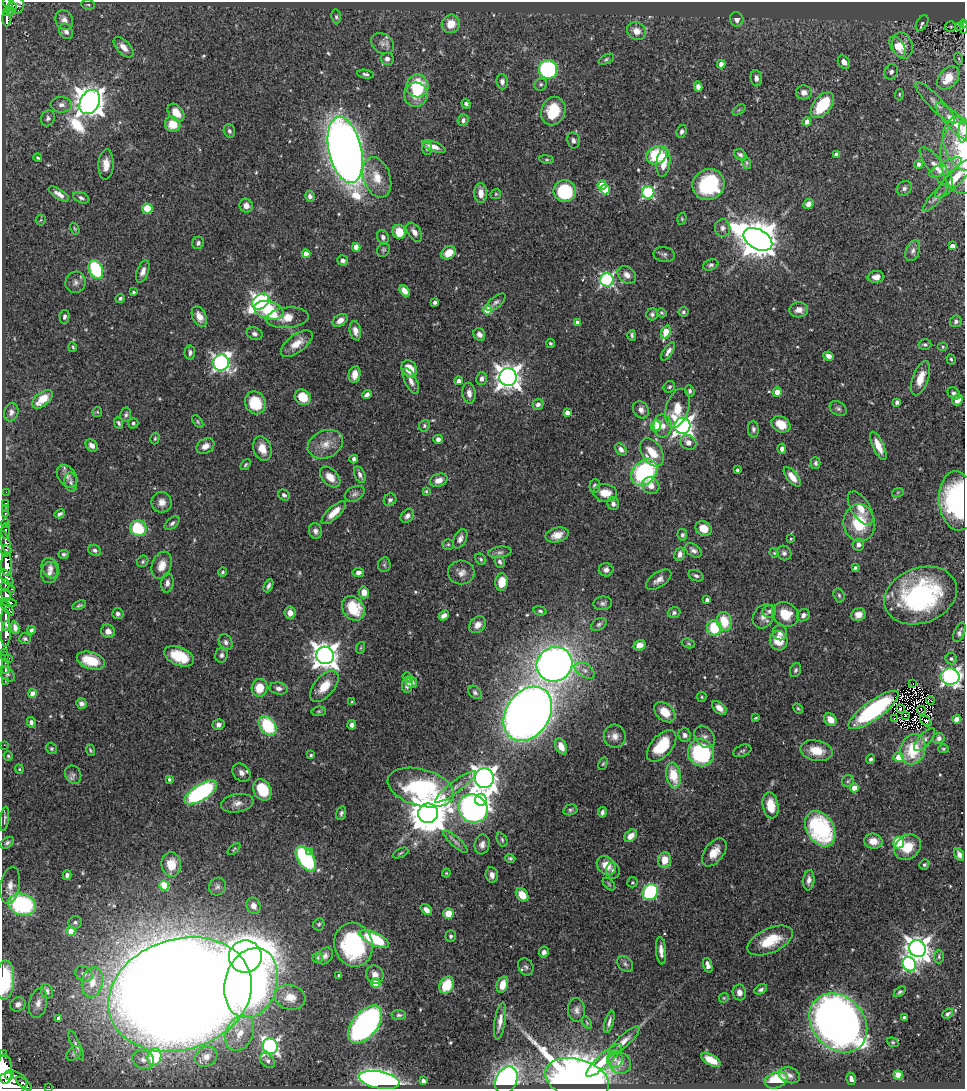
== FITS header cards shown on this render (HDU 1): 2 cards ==
NAXIS1  =                  963
NAXIS2  =                 1087

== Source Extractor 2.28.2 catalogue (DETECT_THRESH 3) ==
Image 963 x 1087 px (HDU 1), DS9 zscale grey, 1 PNG px = 1 image px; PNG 967 x 1091 px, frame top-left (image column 1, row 1087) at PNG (2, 2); each listed source drawn as its Kron ellipse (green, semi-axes under 4 px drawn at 4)
Background 0.428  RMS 0.02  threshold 0.0606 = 3 sigma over >= 5 px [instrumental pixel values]
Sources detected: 547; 1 with non-positive FLUX_AUTO (blend fragments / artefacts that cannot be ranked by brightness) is neither listed nor drawn; of the other 546, the 500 brightest by FLUX_AUTO listed and drawn (46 fainter detections omitted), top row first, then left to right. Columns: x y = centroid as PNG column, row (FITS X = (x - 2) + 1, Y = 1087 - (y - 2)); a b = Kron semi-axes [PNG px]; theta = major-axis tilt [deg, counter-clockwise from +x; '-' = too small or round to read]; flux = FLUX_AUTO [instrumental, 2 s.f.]
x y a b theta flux
8 3 6 4 -50 200
88 5 7 4 -6 2.3
16 6 8 7 - 190
12 7 5 4 - 160
11 11 4 3 - 29
7 13 4 3 - 84
336 17 7 4 -83 2.8
7 19 8 3 -87 93
737 19 7 6 - 7.1
64 20 10 8 -62 10
922 23 8 5 60 3.6
451 24 9 9 - 21
963 24 4 3 - 36
951 27 5 5 - 1.8
959 27 3 3 - 4.1
964 28 6 2 85 18
66 31 8 6 -56 7.4
636 31 10 8 -35 13
382 43 12 9 -35 9.3
897 46 11 6 -59 21
902 46 13 10 -73 21
124 47 12 6 -48 12
387 59 6 6 - 6.2
606 59 8 4 25 2.6
959 59 6 4 -72 1.8
844 62 7 5 -54 8.8
721 64 4 4 - 8
548 69 9 9 - 170
891 72 8 6 62 5.8
366 74 8 4 -10 3.4
756 78 8 5 -84 6.5
948 78 13 9 49 28
502 82 7 5 -85 5.1
541 84 6 6 - 3.1
417 86 11 11 - 69
698 87 5 4 - 6.8
804 92 8 7 - 7.8
899 94 6 4 88 1.9
416 95 12 11 - 22
90 102 13 9 61 2400
935 103 27 7 -46 13
466 104 5 4 - 2.9
61 105 11 8 -1 7.4
822 105 15 8 51 61
739 110 7 4 37 2
553 111 14 12 69 48
176 113 10 7 -49 17
48 118 8 6 70 4.3
463 120 6 5 - 4.3
807 122 4 4 - 7.8
955 123 26 7 -46 27
173 124 8 7 - 27
229 131 7 5 -73 3.7
682 131 6 5 - 4.6
963 131 12 4 84 5.1
573 140 8 6 -80 4.2
962 144 28 18 -72 35
434 146 12 5 -20 9.6
427 148 6 5 - 3.8
345 150 34 16 -77 2000
657 155 10 8 32 89
740 155 7 5 -37 3.9
836 155 4 4 - 6.4
38 158 4 3 - 1.8
962 158 36 22 -87 48
547 159 7 4 -8 1.9
663 162 15 6 83 28
747 163 6 4 -74 2.3
918 164 4 4 - 5
106 165 15 7 86 16
936 167 25 8 -52 17
945 167 18 6 28 10
377 177 21 13 -71 26
955 178 27 7 46 22
602 185 4 4 - 25
709 185 16 15 - 110
904 188 8 6 43 4.3
605 189 5 4 - 41
565 191 11 11 - 89
648 192 6 6 - 190
481 193 10 6 -89 13
59 194 11 5 -33 8.6
496 194 5 5 - 1.8
310 196 5 4 - 4.6
81 198 8 5 -23 3.6
935 198 18 5 49 6.2
808 204 5 4 - 7.8
246 206 7 6 - 9.9
147 209 5 5 - 38
682 219 6 4 72 1.7
41 220 5 5 - 1.7
723 228 9 7 89 5.8
75 229 6 3 -59 1.7
399 232 7 6 - 26
414 232 10 6 -56 8.1
383 237 7 6 - 4.2
758 239 15 10 -29 4100
198 243 6 5 - 3.5
952 246 4 4 - 8.9
356 247 4 4 - 14
383 250 7 6 - 2.7
913 251 11 7 69 5.9
449 253 8 6 34 22
306 254 4 4 - 17
664 254 11 7 -10 4.4
343 260 5 5 - 4.8
711 265 8 5 21 3.2
96 270 9 6 -65 100
143 271 11 5 69 7.8
627 275 10 7 -42 8.4
876 277 8 6 5 9.2
607 280 6 6 - 280
76 282 11 10 - 7.1
404 291 6 4 -52 11
133 292 3 3 - 2.5
120 298 5 4 - 3.1
261 302 9 7 36 420
435 302 4 3 - 4.1
496 302 12 5 39 4.5
269 310 15 9 -13 110
488 310 4 4 - 51
799 310 9 7 4 10
683 312 5 5 - 2.6
662 313 5 4 - 1.9
652 314 6 5 - 3.5
64 317 7 5 80 3.4
199 317 11 7 -62 14
287 318 21 10 5 21
340 320 8 5 36 9
956 321 6 6 - 3.7
578 323 4 4 - 8.4
355 331 10 5 -79 8.2
666 332 7 4 73 53
255 334 8 6 -21 5
479 334 6 5 - 6.2
632 335 5 3 - 2.7
297 343 19 9 37 20
550 343 5 4 - 2.1
925 344 6 5 - 2.9
73 347 5 3 - 1.8
943 347 5 4 - 1.9
668 351 10 4 55 6
190 353 7 5 87 4.4
829 356 5 4 - 6.9
951 359 5 4 - 1.9
221 362 8 8 - 490
409 369 9 7 -56 24
355 374 8 5 80 13
508 377 9 8 - 1400
920 378 18 8 70 20
481 379 6 5 - 6.1
411 381 14 6 -64 8.4
459 381 4 4 - 6.4
669 387 6 5 - 2.8
690 391 6 4 -70 3.4
777 392 4 4 - 14
469 393 10 6 -81 7.7
954 393 7 5 -43 4.4
367 394 5 4 - 5.3
303 397 8 7 - 28
42 399 12 6 40 27
957 400 6 5 - 13
897 402 4 4 - 4.6
255 403 11 10 - 52
538 404 6 5 - 5.9
677 408 20 11 73 27
838 409 9 6 -31 4.1
641 410 9 7 -57 7.6
11 412 9 7 74 5.6
97 412 5 5 - 1.8
567 413 4 4 - 9.1
126 415 7 5 79 3.2
198 422 7 4 -53 2.2
119 423 6 4 -64 2.8
133 423 5 5 - 2.8
781 424 10 7 -31 25
656 425 5 5 - 71
424 426 6 5 - 2.2
663 426 11 9 -87 12
682 426 8 8 - 810
753 429 8 5 -87 3.9
155 438 6 4 74 2.1
438 439 4 4 - 5.9
688 442 8 7 - 8.9
325 444 18 13 23 20
92 445 7 5 -45 7.2
205 446 9 7 30 10
878 446 15 5 -65 17
262 449 13 9 -71 17
621 449 7 5 -50 5.5
782 449 5 4 - 5
652 452 15 10 -57 36
354 459 4 4 - 4.5
815 463 6 5 - 3.2
245 465 6 3 53 2
737 470 3 3 - 2.7
644 473 15 11 45 170
360 475 9 5 -67 4.9
67 476 12 8 -52 8.5
330 477 12 8 -46 14
792 477 11 5 -51 17
439 480 9 6 22 9.4
71 482 9 6 -81 4.2
595 486 7 5 85 4.4
651 486 9 8 - 12
426 491 3 3 - 1.8
6 492 2 2 - 4.4
898 492 6 4 18 1.6
605 493 12 8 -7 19
355 494 10 7 28 5.1
284 495 6 5 - 3.2
390 500 7 6 - 3.7
957 501 30 18 -85 200
162 502 10 10 - 11
5 503 3 3 - 16
613 504 6 6 - 4.8
861 508 19 9 -58 17
5 509 3 2 - 3.8
5 513 3 3 - 16
334 513 15 6 43 18
60 514 5 3 - 2.8
407 516 8 5 47 5.1
6 523 5 3 - 67
172 523 9 5 41 3.7
859 523 18 15 -82 55
138 528 8 8 - 61
704 529 8 7 - 18
5 531 7 3 87 98
315 531 8 6 -79 5.5
557 535 12 7 14 13
682 535 6 5 - 2.8
460 539 10 6 63 6.4
791 539 4 3 - 1.6
6 543 12 4 -74 410
448 544 6 5 - 2.4
858 545 6 5 - 5.3
95 550 6 5 - 3.8
693 550 9 6 -35 5.1
6 551 5 5 - 360
500 552 11 5 7 4.5
774 553 5 4 - 1.6
784 553 7 7 - 4
64 554 5 4 - 2.4
680 554 7 5 76 6.1
481 559 6 4 -47 2.6
143 561 6 5 - 2.3
500 562 6 5 - 3.3
6 564 12 5 90 1000
162 565 14 9 71 15
384 565 7 6 - 2.8
50 568 10 8 -63 6.6
855 568 4 4 - 2.4
606 570 7 6 - 5.7
223 572 4 4 - 2.3
358 572 6 4 10 5.5
461 572 13 12 - 10
49 573 10 8 83 7.1
696 576 8 5 -25 3.7
7 577 9 5 -55 290
659 580 14 7 34 8.9
501 582 8 6 82 20
167 583 10 6 81 5.6
5 585 6 4 86 120
268 586 7 3 65 3.6
12 589 3 2 - 52
364 592 6 5 - 13
6 595 6 4 -72 240
839 595 7 5 -73 2.6
920 595 37 27 20 240
707 600 3 3 - 4.3
9 602 8 3 -11 170
603 603 9 7 8 4.4
79 605 7 3 23 2.5
8 608 9 3 -51 140
353 608 13 10 -55 50
540 611 7 4 -16 2.4
769 611 7 6 - 3.4
290 613 6 5 - 11
674 613 6 5 - 3.5
118 614 6 5 - 4
785 614 14 11 -33 29
444 615 6 4 36 7
803 615 7 6 - 5.7
858 615 7 6 - 8.7
764 616 13 10 57 10
6 620 11 3 -87 510
724 621 9 7 -76 35
599 624 8 5 32 3.2
478 625 9 7 43 9.1
15 628 6 4 -78 5.6
714 628 7 7 - 51
31 630 4 3 - 3.1
108 631 7 6 - 9.4
959 632 10 5 67 4.1
780 633 8 7 - 7
6 634 12 5 86 590
25 639 6 5 - 2.6
779 641 10 9 - 26
226 642 8 6 -59 4.7
688 643 7 4 -18 1.8
639 645 6 5 - 11
360 648 6 4 70 1.6
5 652 2 2 - 4.9
222 655 7 6 - 4.7
325 655 9 8 - 1600
5 656 3 2 - 3.2
179 656 16 9 -23 42
9 658 2 2 - 18
951 659 6 5 - 2.8
91 661 14 8 -18 38
5 663 2 2 - 7.3
554 664 18 17 - 1200
5 669 3 3 - 9.1
585 670 11 6 -33 7.5
796 670 7 5 66 3
7 674 9 6 -44 2.6
950 676 9 8 - 520
407 677 6 4 -52 2.7
5 681 2 2 - 4.8
412 682 6 5 - 7.3
913 683 3 2 - 2.4
407 685 7 5 87 6.6
324 686 18 10 50 24
260 688 9 8 - 27
279 688 9 6 -9 6
475 692 8 5 -42 3.4
33 694 4 4 - 21
702 697 5 4 - 1.8
931 700 4 2 - 2.8
352 702 4 4 - 1.7
81 704 5 5 - 5.3
719 708 8 5 -43 9.5
798 708 6 4 -61 1.8
900 709 3 2 - 3.2
873 710 30 9 36 170
922 710 5 2 - 1.9
319 711 7 4 5 2
665 712 12 8 -41 21
528 714 29 21 57 1800
905 716 3 2 - 1.7
756 718 4 3 - 1.6
894 719 3 3 - 3.7
957 719 4 4 - 20
830 720 7 5 -44 19
926 721 7 3 -39 2.8
31 722 5 4 - 4.3
218 725 6 5 - 4.7
352 725 5 4 - 4.6
268 726 11 7 -55 72
685 735 7 6 - 5.1
615 736 11 11 - 10
705 737 12 9 -55 7
939 738 6 5 - 4.6
925 739 14 6 49 6.3
4 745 2 2 - 27
561 746 8 5 -65 11
662 746 19 10 49 59
52 749 6 5 - 2.2
913 749 15 12 72 55
943 749 5 4 - 1.7
90 750 5 3 - 2
742 751 9 5 21 2.9
816 751 16 10 -12 27
701 753 14 13 - 160
311 755 4 3 - 2.2
8 756 4 4 - 1.7
899 757 5 4 - 29
870 759 5 4 - 3.4
603 764 6 4 62 1.9
19 769 5 4 - 1.6
241 773 10 8 -45 7.7
73 775 9 7 -64 5
674 775 13 7 -80 44
484 778 10 9 - 1400
169 779 4 3 - 2.3
848 781 6 6 - 3
421 787 34 18 -16 210
455 787 25 5 37 12
854 788 4 4 - 19
262 790 11 8 -64 44
201 792 18 8 33 240
481 800 6 5 - 560
237 803 16 9 9 10
770 805 13 8 -81 28
473 808 15 13 -37 540
570 810 7 5 15 2.8
602 812 5 4 - 4
341 813 7 5 76 3.4
428 813 10 9 - 4500
5 819 12 3 83 2.7
820 829 19 13 -58 160
631 836 7 5 42 11
502 840 7 5 -64 2.6
873 841 9 7 -13 16
456 842 16 5 -41 5.8
7 843 7 5 33 3.1
898 843 5 5 - 140
482 844 10 7 79 6.7
908 847 14 11 37 28
234 849 7 3 40 1.7
309 851 4 4 - 9.5
714 852 16 9 52 18
401 853 8 3 27 2.1
959 854 7 4 -65 6.2
510 858 5 3 - 2.3
306 859 14 7 -57 130
664 860 8 6 82 20
924 864 5 4 - 2.6
171 865 12 10 -84 28
606 865 10 8 -40 19
613 871 8 6 -82 4.2
446 873 4 4 - 1.6
67 875 5 4 - 3
492 875 8 6 -82 8.4
809 880 10 5 84 7
632 882 5 5 - 1.9
609 884 8 4 -47 2.3
10 885 19 9 80 12
164 886 5 4 - 63
217 887 9 8 - 4.8
650 892 8 7 - 150
522 895 7 5 -53 23
22 904 14 10 -18 160
254 906 8 7 - 9.3
426 910 6 4 -41 8.1
448 914 5 5 - 24
75 922 7 6 - 3.9
319 924 6 5 - 2.4
71 931 4 4 - 44
451 936 6 5 - 2.9
374 939 16 6 -26 85
770 941 24 12 24 44
354 945 22 19 -73 160
917 949 8 8 - 1600
661 951 14 5 -85 9.3
544 952 5 5 - 6.2
325 956 9 7 48 6.2
245 957 16 16 - 940
939 957 7 5 89 2.5
318 958 5 5 - 3.3
625 964 9 6 -45 3.9
909 964 7 6 - 240
708 965 7 4 -71 8.1
526 967 9 7 -59 4.2
84 974 9 7 -31 6.2
375 974 9 8 - 9.5
339 975 3 3 - 1.8
5 980 20 9 86 95
92 982 15 10 78 23
251 983 35 26 74 560
376 983 5 4 - 32
447 985 9 7 62 37
502 985 8 5 72 18
761 989 7 4 29 3.7
47 991 7 5 -66 5.7
739 992 8 6 -81 8.8
900 992 7 4 36 2.5
180 994 73 55 18 8700
290 997 15 12 -14 25
724 998 5 4 - 1.8
38 1003 15 9 78 10
18 1004 8 7 - 7.5
577 1010 12 8 -87 7.2
948 1014 6 4 40 3.2
399 1015 7 5 -5 3
904 1017 3 3 - 2.8
59 1018 4 3 - 4.4
500 1021 18 5 80 10
609 1022 11 4 73 4.8
587 1023 7 4 -59 1.6
838 1023 32 26 -47 1400
365 1025 22 12 51 560
240 1033 18 13 66 26
624 1041 21 6 42 11
893 1042 6 4 -20 2.1
76 1045 16 4 -66 4.5
270 1046 8 7 - 450
74 1053 8 6 46 3.5
3 1054 3 2 - 50
154 1057 8 7 - 80
206 1057 11 9 33 12
615 1059 8 8 - 5.3
143 1060 11 9 -27 8.3
267 1060 9 6 -45 4.8
604 1060 23 6 42 39
711 1060 11 5 -30 23
620 1063 12 10 -43 11
5 1069 15 7 -87 1600
9 1075 5 4 - 360
789 1075 11 7 -21 6.8
898 1075 4 4 - 38
577 1079 32 20 -16 1800
851 1079 6 4 -73 5.7
379 1080 20 8 -11 900
506 1080 14 10 64 490
776 1080 12 8 17 54
423 1081 4 3 - 5.4
10 1084 17 12 13 2000
24 1084 10 3 -38 120
49 1087 2 2 - 3.1
At the frame edge (FLAGS 8, measured only in part): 12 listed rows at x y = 8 3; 963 24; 964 28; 963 131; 962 144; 962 158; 955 178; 957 501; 5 980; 3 1054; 10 1084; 49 1087
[46 fainter detections neither listed nor drawn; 1 non-positive-flux detection neither listed nor drawn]